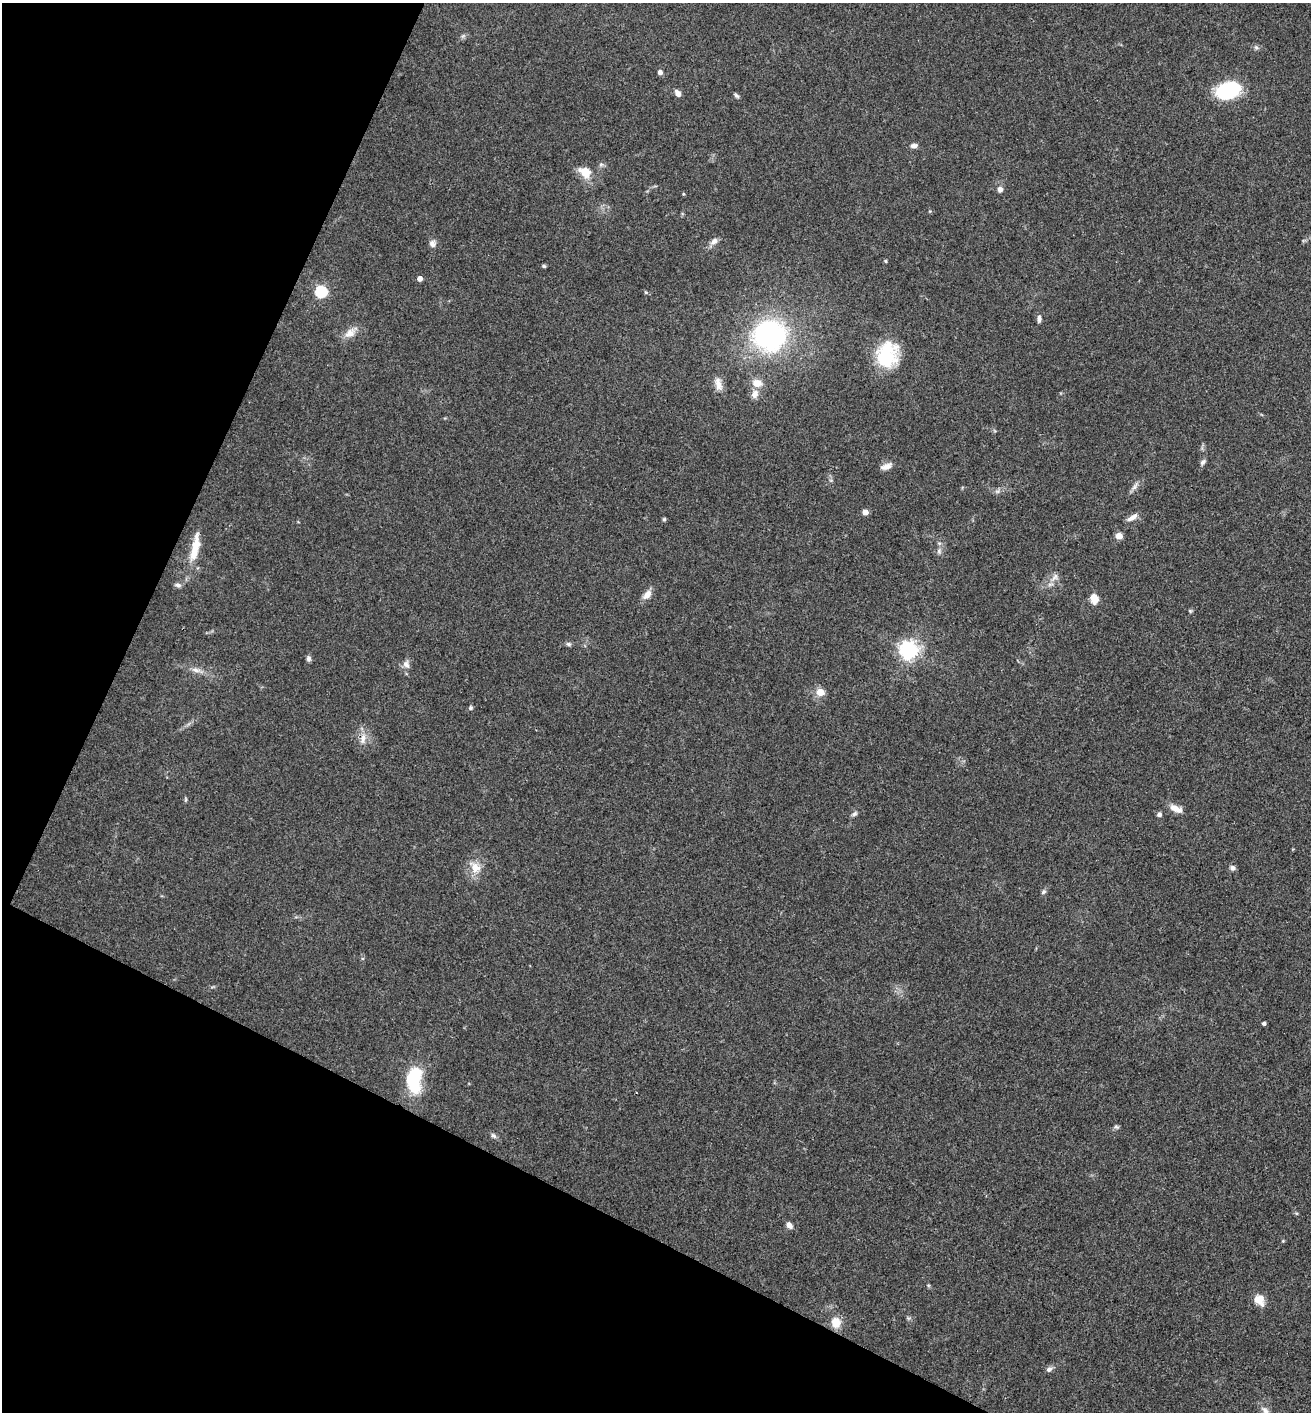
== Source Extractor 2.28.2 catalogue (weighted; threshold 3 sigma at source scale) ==
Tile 9 of 4 x 4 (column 1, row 3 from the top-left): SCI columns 148-1456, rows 1415-2824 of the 5660 x 5650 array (HDU 1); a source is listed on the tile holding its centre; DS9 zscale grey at full resolution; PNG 1313 x 1414 px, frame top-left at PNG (2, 3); no overlay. Shown black and unused: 24% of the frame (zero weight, under 3 of 4 exposures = <1% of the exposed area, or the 3 px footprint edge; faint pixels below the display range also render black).
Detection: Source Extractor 2.28.2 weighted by HDU 2 'WHT'; one run over the whole footprint, this tile lists its part. Background 0.0661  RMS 0.0053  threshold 0.0238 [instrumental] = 3 sigma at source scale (4.5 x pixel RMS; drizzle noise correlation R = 1.50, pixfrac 1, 0.05/0.05 arcsec/px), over >= 5 px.
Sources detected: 62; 1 inside a brighter object's white glare — not listed; the other 61 listed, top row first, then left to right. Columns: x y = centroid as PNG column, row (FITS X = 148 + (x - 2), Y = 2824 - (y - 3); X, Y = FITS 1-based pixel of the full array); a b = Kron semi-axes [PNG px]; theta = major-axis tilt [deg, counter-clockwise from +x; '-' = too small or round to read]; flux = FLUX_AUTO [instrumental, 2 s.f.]
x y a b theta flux
1256 47 6 5 - 1.1
660 72 5 4 - 2.3
1228 90 20 13 15 42
678 93 8 6 -54 2.6
736 96 7 4 -45 1
914 146 9 6 5 1.9
601 164 6 5 - 1.1
585 172 15 11 -32 8.1
1000 189 8 7 - 2
683 194 5 3 - 0.47
714 241 11 7 36 2.6
432 244 9 9 - 2.3
885 261 5 3 - 0.55
544 266 5 4 - 0.8
420 278 4 4 - 3.2
321 291 6 5 - 66
646 292 5 4 - 0.62
1039 319 8 5 -89 1.6
350 333 16 11 33 4.9
769 335 29 27 -1 100
887 355 31 24 75 27
757 383 12 9 -8 5.7
718 384 19 8 -80 4.4
755 394 11 9 68 3.3
1203 462 8 5 50 1.4
886 466 15 7 21 3.2
1135 486 13 5 57 2.1
865 512 4 4 - 5.3
1132 517 14 6 32 3
664 519 5 4 - 0.7
1119 536 5 4 - 10
195 547 41 10 78 12
939 551 7 6 - 1.3
1055 577 11 7 53 2.6
178 585 9 6 -13 1.5
647 594 14 8 49 3.7
1094 598 11 8 -77 5.5
1190 611 5 4 - 0.66
569 644 7 5 -15 1.1
909 650 7 6 - 240
308 658 7 6 - 1.4
406 664 11 9 -63 2.7
196 670 14 6 -10 2.9
820 692 5 5 - 12
471 708 5 5 - 1
363 738 16 7 80 3.9
1176 809 15 7 -27 4.8
854 814 8 6 33 1.2
1159 814 5 5 - 1.9
475 867 14 12 -59 6.6
1232 868 7 7 - 1.6
1043 892 8 6 52 1.1
1264 1023 4 3 - 1.3
413 1077 25 18 59 23
1116 1127 8 4 -19 0.91
493 1136 9 5 -44 1.3
789 1225 9 6 -46 2.5
1259 1300 13 10 -59 6.3
836 1322 11 9 -82 7.3
1049 1369 9 6 27 1.5
1265 1411 13 8 -54 3.1
Isophote crosses this tile's border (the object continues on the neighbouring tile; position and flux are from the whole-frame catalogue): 1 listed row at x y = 1265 1411